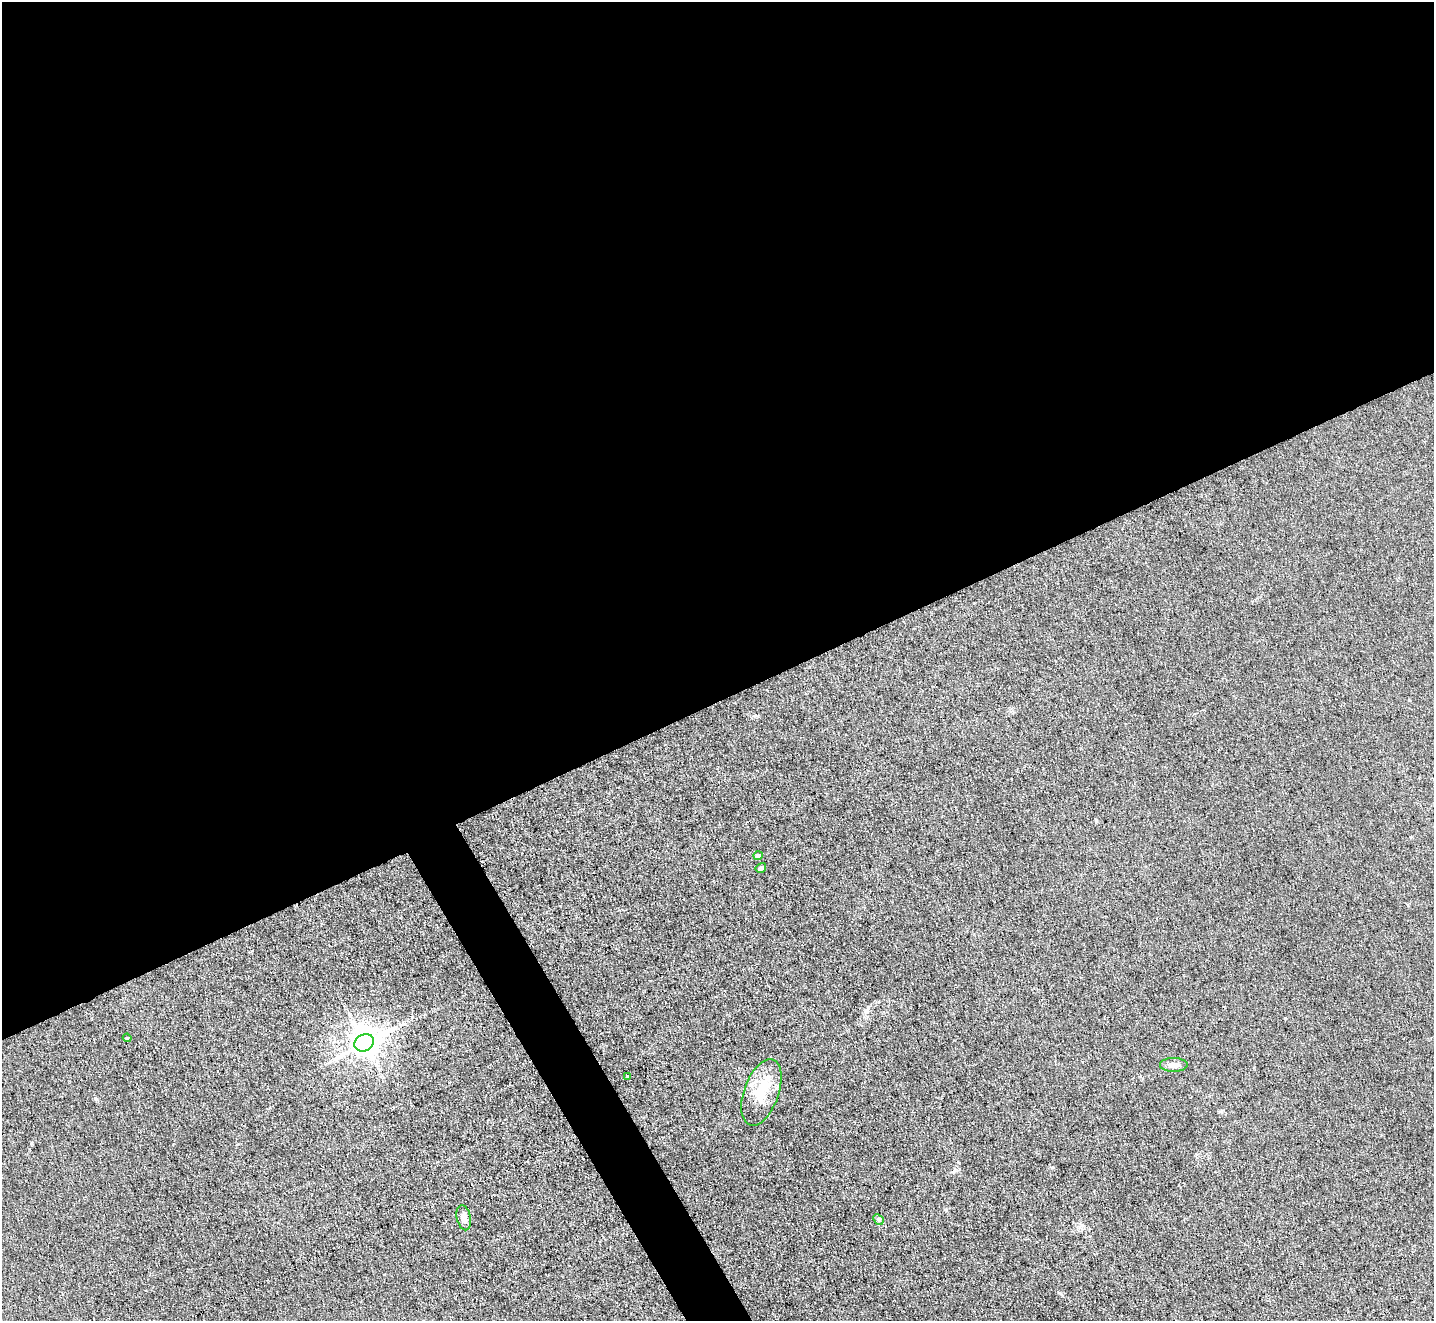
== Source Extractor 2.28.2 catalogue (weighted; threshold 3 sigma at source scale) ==
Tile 2 of 4 x 4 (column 2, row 1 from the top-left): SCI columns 1433-2864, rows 4111-5429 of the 5729 x 5718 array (HDU 1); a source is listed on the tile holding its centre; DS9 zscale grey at full resolution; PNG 1436 x 1323 px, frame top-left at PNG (2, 2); each listed source drawn as its Kron ellipse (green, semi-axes under 4 px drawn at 4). Shown black and unused: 55% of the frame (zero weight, under 3 of 4 exposures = <1% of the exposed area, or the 3 px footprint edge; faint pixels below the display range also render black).
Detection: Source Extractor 2.28.2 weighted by HDU 2 'WHT'; one run over the whole footprint, this tile lists its part. Background 0.0461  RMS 0.007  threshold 0.0315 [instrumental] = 3 sigma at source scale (4.5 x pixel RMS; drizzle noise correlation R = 1.50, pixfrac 1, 0.05/0.05 arcsec/px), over >= 5 px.
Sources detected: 9; all 9 listed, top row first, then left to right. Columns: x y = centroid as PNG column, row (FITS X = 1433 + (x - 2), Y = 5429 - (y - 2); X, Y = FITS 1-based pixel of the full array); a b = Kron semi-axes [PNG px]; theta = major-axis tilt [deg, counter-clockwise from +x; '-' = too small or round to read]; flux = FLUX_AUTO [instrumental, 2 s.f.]
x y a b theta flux
758 856 4 4 - 3.7
761 868 5 4 - 2
127 1038 4 3 - 0.82
364 1043 10 8 30 1100
1174 1065 14 7 0 4.2
627 1076 3 2 - 1
761 1092 35 17 71 26
464 1218 13 7 -78 4.8
878 1219 6 4 -46 1.1